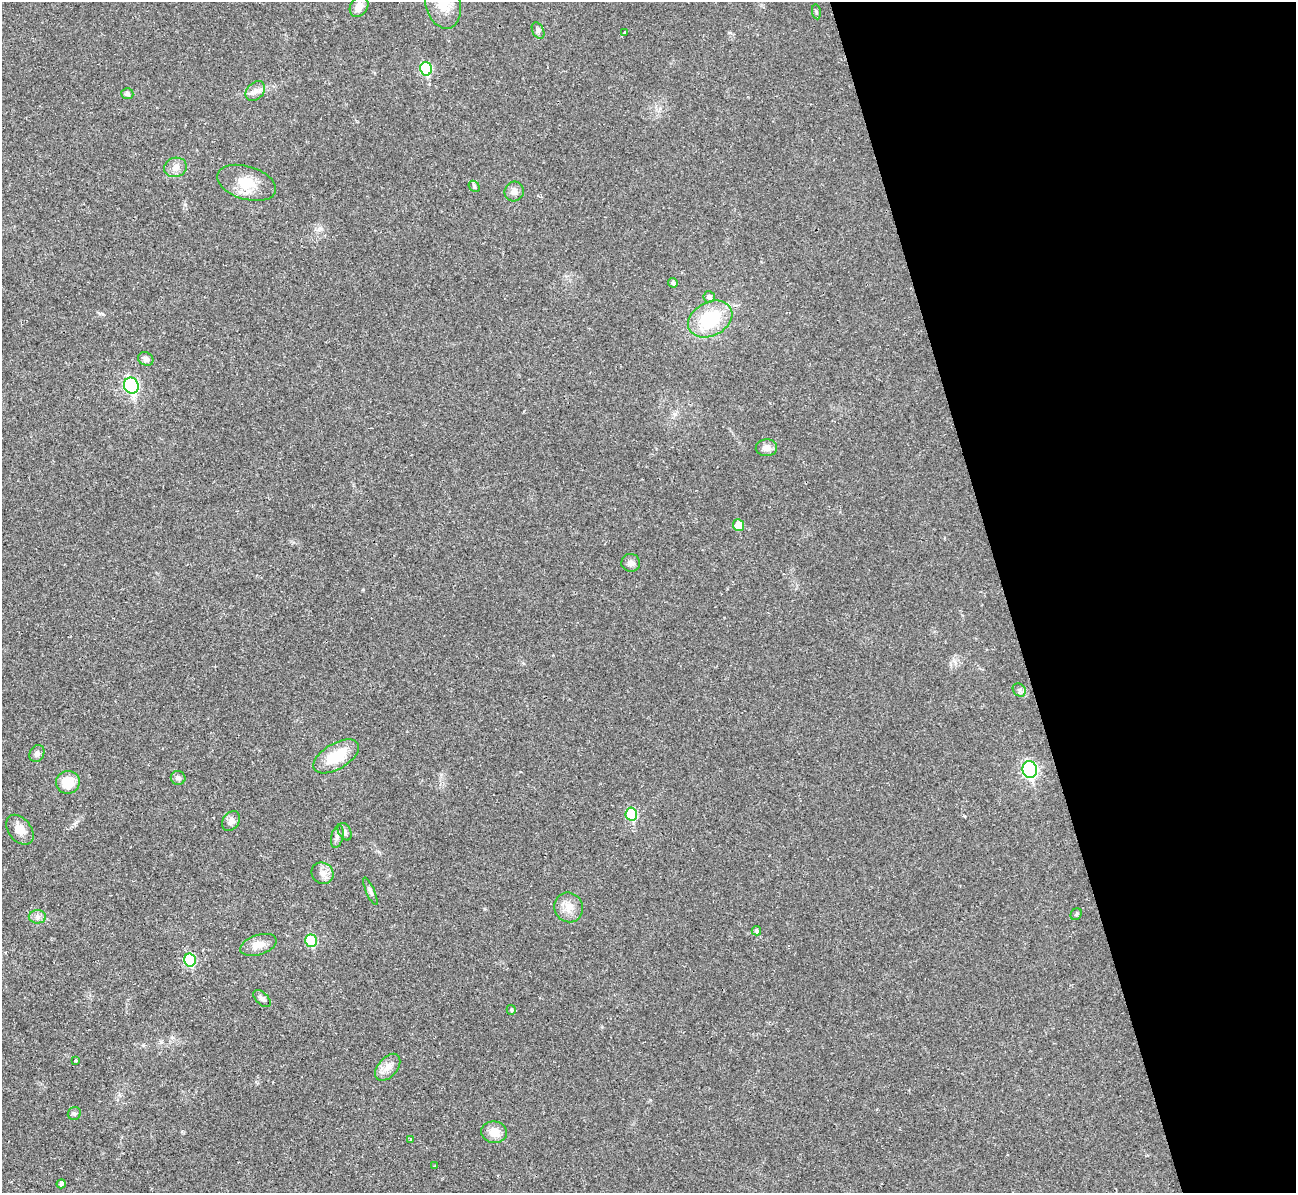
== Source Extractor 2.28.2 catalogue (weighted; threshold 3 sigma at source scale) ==
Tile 12 of 4 x 4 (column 4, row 3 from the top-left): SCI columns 3894-5187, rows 1496-2686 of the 5239 x 5221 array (HDU 1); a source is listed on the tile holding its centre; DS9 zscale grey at full resolution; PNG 1298 x 1195 px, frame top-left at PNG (2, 2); each listed source drawn as its Kron ellipse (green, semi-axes under 4 px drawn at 4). Shown black and unused: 22% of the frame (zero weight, under 2 of 3 exposures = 3% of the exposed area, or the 3 px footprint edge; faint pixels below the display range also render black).
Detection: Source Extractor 2.28.2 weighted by HDU 2 'WHT'; one run over the whole footprint, this tile lists its part. Background 0.0282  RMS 0.004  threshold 0.0182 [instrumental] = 3 sigma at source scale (4.5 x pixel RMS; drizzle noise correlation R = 1.50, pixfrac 1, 0.05/0.05 arcsec/px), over >= 5 px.
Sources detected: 49; all 49 listed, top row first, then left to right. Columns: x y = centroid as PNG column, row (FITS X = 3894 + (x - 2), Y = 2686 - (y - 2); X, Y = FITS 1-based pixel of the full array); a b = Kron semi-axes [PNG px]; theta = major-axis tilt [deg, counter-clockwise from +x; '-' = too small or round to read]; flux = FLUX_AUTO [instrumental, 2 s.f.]
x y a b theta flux
443 4 25 17 -76 10
359 6 11 8 56 3.2
816 12 7 4 -82 0.54
538 31 8 5 -64 0.93
625 32 3 2 - 0.42
426 69 6 6 - 24
255 91 11 8 45 2.4
127 94 6 5 - 1.1
175 167 11 9 13 2.7
246 183 30 16 -17 9.8
474 186 6 4 -47 0.7
514 192 10 9 - 2.2
673 283 5 4 - 0.99
709 297 6 5 - 1.5
710 319 23 17 28 23
146 359 8 6 -27 1.6
131 386 8 7 - 61
766 448 11 8 3 2.5
738 525 6 5 - 5.8
631 563 9 9 - 1.7
1019 690 7 6 - 1.1
37 754 9 7 64 1.5
336 756 25 13 30 12
1030 770 8 7 - 72
178 778 7 7 - 1.3
68 782 12 11 - 8.4
631 814 6 6 - 19
231 821 11 8 54 2.2
20 830 17 11 -51 4.1
345 832 9 6 -62 1.2
337 837 11 6 77 1.5
322 873 11 10 - 2.7
370 891 15 4 -66 1.1
569 907 15 14 - 4.4
1076 914 6 5 - 0.68
37 917 8 6 -2 1.5
756 931 4 4 - 0.99
311 941 6 5 - 16
258 945 19 10 18 4.3
190 960 6 5 - 21
262 999 11 6 -45 1.3
511 1010 5 4 - 0.47
75 1060 3 3 - 0.62
388 1067 16 9 49 3.5
74 1114 7 6 - 0.97
494 1132 13 11 -8 4.4
411 1139 3 3 - 2.3
435 1166 3 3 - 0.37
61 1184 5 4 - 1.2
Isophote crosses this tile's border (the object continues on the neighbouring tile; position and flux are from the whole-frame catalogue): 1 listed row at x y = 443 4
Unlisted compact peaks at least as high as the median listed source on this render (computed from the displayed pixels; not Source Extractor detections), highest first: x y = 320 228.